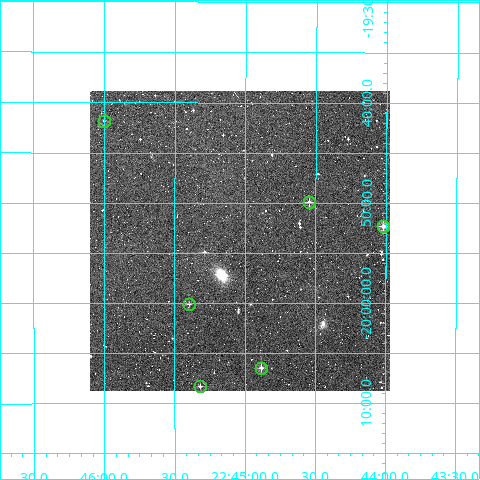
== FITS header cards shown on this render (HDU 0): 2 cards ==
NAXIS1  =                  300
NAXIS2  =                  300

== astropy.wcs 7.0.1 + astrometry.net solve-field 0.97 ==
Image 300 x 300 px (HDU 0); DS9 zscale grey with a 90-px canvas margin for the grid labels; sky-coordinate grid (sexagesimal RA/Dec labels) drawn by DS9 from the SOLVED WCS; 6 Tycho-2 reference stars matched to detected sources circled (green)
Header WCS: RA---TAN/DEC--TAN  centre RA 22:45:02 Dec -19:54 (341.26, -19.89 deg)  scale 6 arcsec/px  FOV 30.0' x 30.0'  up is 0 deg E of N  parity normal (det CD < 0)
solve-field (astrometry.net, Tycho-2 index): VERIFIED the header's WCS against the Tycho-2 star catalogue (verified at 2 index scales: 6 matches each, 0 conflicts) and refined it, rather than solving blind
Solved WCS: RA---TAN-SIP/DEC--TAN-SIP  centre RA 22:45:02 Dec -19:54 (341.26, -19.90 deg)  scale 6.01 arcsec/px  FOV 30.0' x 29.9'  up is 0 deg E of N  parity normal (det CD < 0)
The solver's refit moves the header's centre by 2.4 arcsec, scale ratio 1.001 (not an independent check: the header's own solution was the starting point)
Tycho-2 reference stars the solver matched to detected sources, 6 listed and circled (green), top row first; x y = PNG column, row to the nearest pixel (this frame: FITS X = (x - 90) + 1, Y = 300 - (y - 91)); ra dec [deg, ICRS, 3 dp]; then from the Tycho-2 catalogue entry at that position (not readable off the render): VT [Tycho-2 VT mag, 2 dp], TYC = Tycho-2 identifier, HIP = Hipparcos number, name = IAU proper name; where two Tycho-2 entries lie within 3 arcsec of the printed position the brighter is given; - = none
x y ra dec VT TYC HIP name
104 121 341.500 -19.697 11.18 6390-480-1 112400 -
309 202 341.137 -19.831 11.09 6389-940-1 - -
383 226 341.004 -19.871 10.13 6389-1001-1 - -
189 304 341.349 -20.001 11.83 6393-182-1 - -
261 368 341.221 -20.107 10.61 6392-213-1 - -
200 386 341.330 -20.138 11.25 6392-397-1 - -